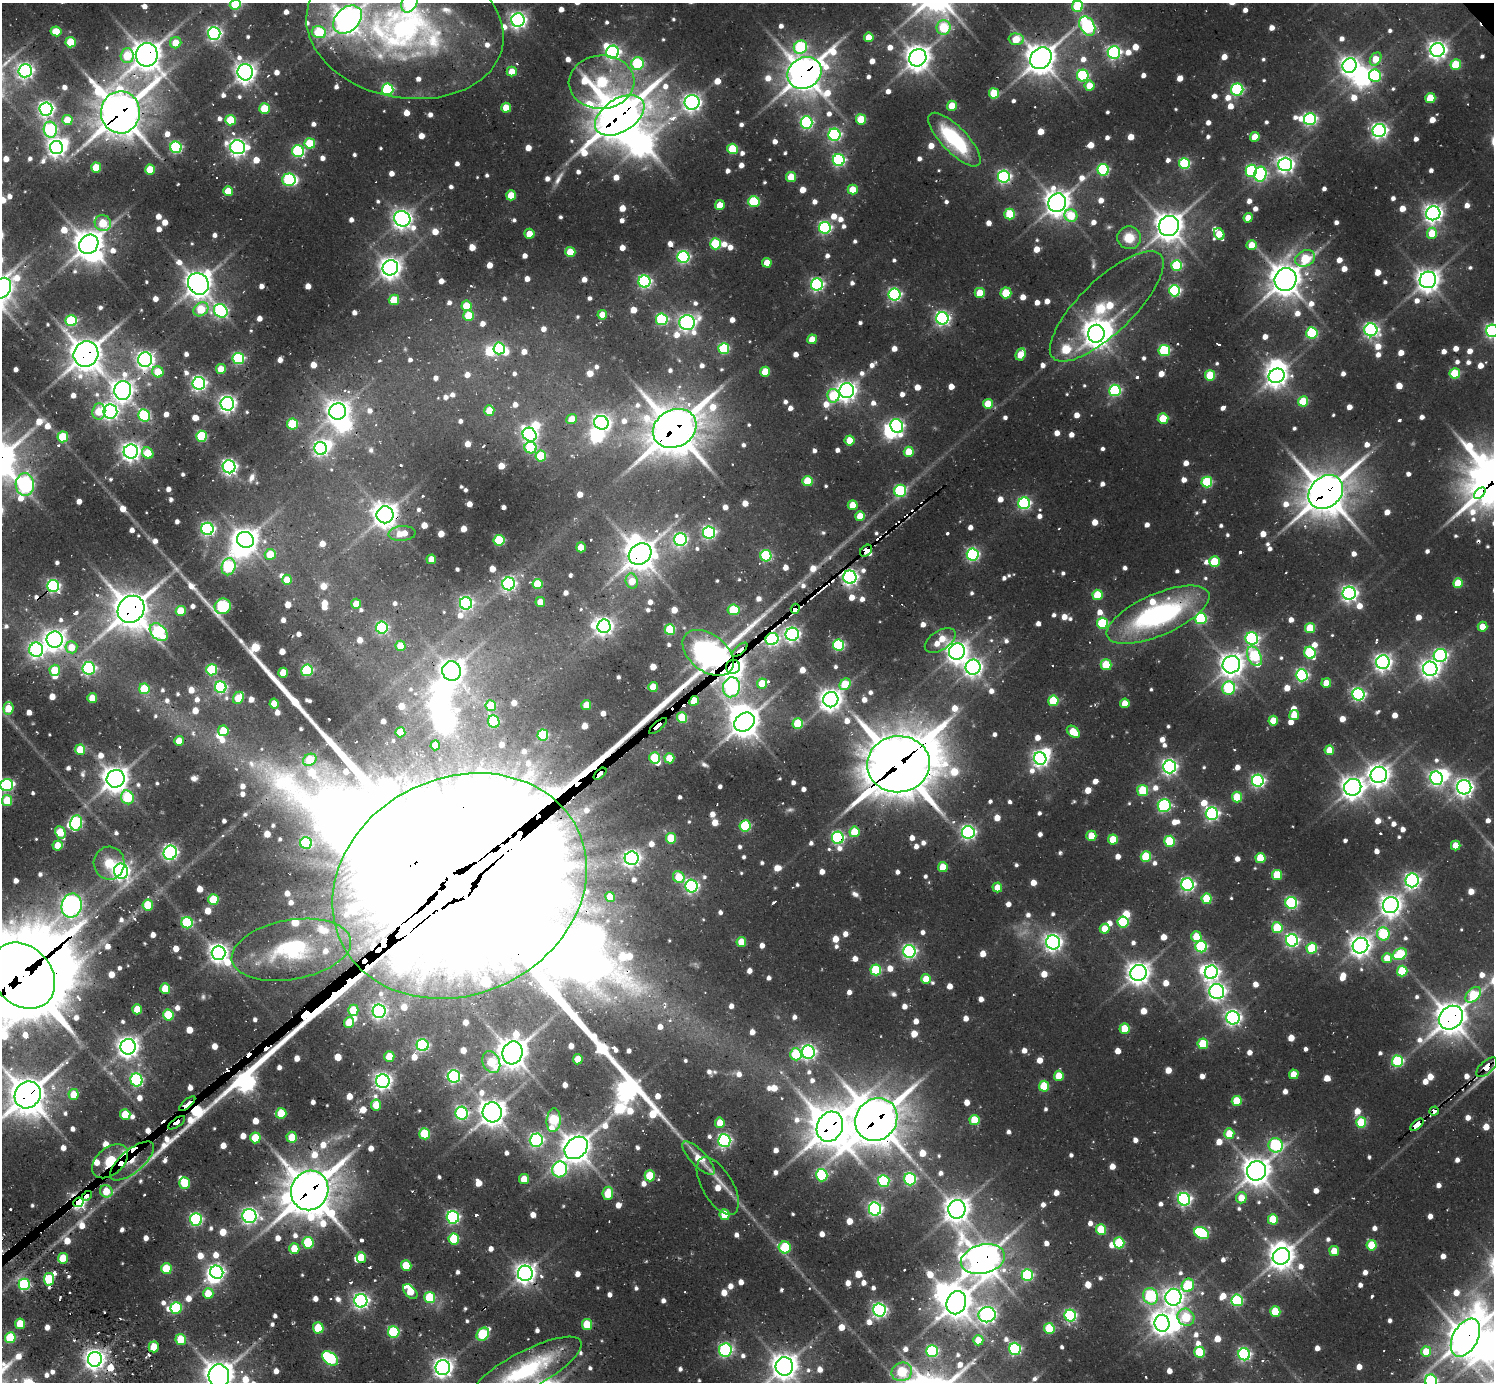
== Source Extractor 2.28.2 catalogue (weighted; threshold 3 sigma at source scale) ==
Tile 7 of 4 x 4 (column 3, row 2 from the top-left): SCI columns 2987-4478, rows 3105-4484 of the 6144 x 6133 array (HDU 1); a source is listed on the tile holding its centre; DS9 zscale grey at full resolution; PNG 1496 x 1384 px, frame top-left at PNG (2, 3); each listed source drawn as its Kron ellipse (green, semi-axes under 4 px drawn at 4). Shown black and unused: <1% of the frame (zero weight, under 2 of 3 exposures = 7% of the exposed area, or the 3 px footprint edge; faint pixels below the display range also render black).
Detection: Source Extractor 2.28.2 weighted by HDU 2 'WHT'; one run over the whole footprint, this tile lists its part. Background 0.135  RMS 0.011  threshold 0.0487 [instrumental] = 3 sigma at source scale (4.5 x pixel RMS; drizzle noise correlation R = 1.50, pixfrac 1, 0.05/0.05 arcsec/px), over >= 5 px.
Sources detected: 1430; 6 too faint to see at this stretch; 37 inside a brighter object's white glare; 34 cosmic-ray / hot-pixel residue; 2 long thin detections or spike segments (spike, bleed or trail) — neither listed nor drawn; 20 inside a brighter listed object's ellipse — not listed separately; of the other 1331, all 500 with FLUX_AUTO >= 21.6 (the completeness limit of this list) listed and drawn (831 fainter detections not listed), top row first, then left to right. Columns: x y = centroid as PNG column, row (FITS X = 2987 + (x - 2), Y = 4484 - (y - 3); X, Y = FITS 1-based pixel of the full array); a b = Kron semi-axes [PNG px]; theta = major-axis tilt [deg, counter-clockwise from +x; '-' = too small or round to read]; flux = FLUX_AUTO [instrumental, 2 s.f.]
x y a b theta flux
409 3 10 7 63 190
235 5 6 5 - 34
1077 6 5 5 - 82
347 20 16 12 44 1400
518 20 7 6 - 490
1087 26 10 7 -60 270
944 27 7 7 - 69
405 28 99 70 -10 460
56 31 5 5 - 32
319 32 7 6 - 94
214 33 6 6 - 350
869 37 5 5 - 28
1016 39 7 6 - 37
71 42 5 5 - 59
176 43 5 5 - 26
800 47 7 6 - 130
1438 50 7 7 - 660
613 52 6 6 - 360
1114 52 6 6 - 280
147 55 12 11 - 1800
127 56 7 6 - 49
918 58 9 8 - 1300
1041 58 12 10 43 1900
1376 59 7 5 56 29
637 64 6 6 - 120
1456 64 5 5 - 57
1350 65 7 7 - 680
25 71 7 6 - 400
512 71 5 5 - 22
245 72 8 7 - 910
804 73 18 15 31 2600
1083 76 6 6 - 140
1375 76 6 6 - 120
602 82 33 26 3 190
1089 86 5 5 - 24
388 89 5 5 - 140
1237 90 6 6 - 160
994 93 5 5 - 56
1430 98 5 5 - 53
692 102 7 7 - 610
952 106 5 5 - 28
506 108 5 5 - 31
46 109 6 6 - 450
265 109 5 5 - 56
120 112 21 19 87 3500
620 115 27 16 33 4200
861 119 5 5 - 52
1310 119 6 6 - 250
67 120 5 5 - 32
231 120 5 5 - 66
807 123 6 6 - 230
50 130 8 6 -76 190
1379 131 6 6 - 490
834 135 6 6 - 250
1255 137 5 5 - 27
954 140 35 13 -46 100
310 143 5 5 - 63
176 147 6 5 - 180
238 147 7 7 - 580
57 148 6 6 - 630
732 149 5 5 - 64
298 151 6 6 - 160
839 160 6 6 - 220
1184 163 5 5 - 120
1285 164 7 7 - 580
96 168 5 5 - 45
150 170 5 5 - 50
1103 170 6 5 - 140
1251 171 6 5 - 130
1260 174 7 6 - 200
791 177 5 5 - 38
1004 177 6 6 - 270
289 180 6 6 - 160
853 190 5 5 - 28
228 191 5 5 - 30
511 195 5 5 - 33
754 201 5 5 - 82
1057 203 9 8 - 1300
720 205 5 5 - 23
1433 213 7 7 - 690
1010 214 5 5 - 67
1071 215 6 6 - 42
1248 218 5 4 - 22
402 219 8 7 - 770
103 223 8 8 - 58
1169 226 10 9 - 1600
825 228 6 6 - 220
1432 233 5 5 - 33
529 234 5 5 - 24
1219 234 6 5 - 28
1129 238 12 11 - 26
89 244 10 9 - 1700
715 244 5 5 - 94
1252 245 5 5 - 26
570 252 5 5 - 40
683 257 6 6 - 230
1305 258 10 8 24 59
767 263 5 4 - 24
1177 265 5 5 - 110
390 268 8 7 - 1100
1285 280 11 11 - 2000
1428 280 8 8 - 1000
644 282 6 6 - 250
198 284 11 10 - 1500
817 285 6 6 - 270
2 288 11 8 56 960
1175 291 5 5 - 180
980 293 5 5 - 31
1006 293 5 5 - 43
894 294 6 6 - 250
394 300 5 5 - 46
466 306 5 5 - 36
1107 306 75 26 44 98
201 309 8 6 39 52
221 311 7 6 - 260
602 315 5 5 - 23
469 316 5 5 - 48
942 318 6 6 - 350
662 319 6 6 - 160
71 321 5 5 - 110
687 323 7 7 - 550
1371 330 6 6 - 360
1492 331 6 6 - 330
1312 333 5 5 - 110
1096 334 9 8 - 1200
812 339 5 4 - 26
499 348 6 5 - 120
724 349 5 5 - 110
1164 350 6 5 - 100
86 354 13 12 - 2300
1021 354 6 5 - 33
238 359 6 5 - 160
145 360 7 7 - 590
221 369 5 5 - 22
158 372 6 5 - 38
765 372 5 5 - 38
1455 373 5 5 - 68
1210 375 5 5 - 60
1277 376 8 7 - 910
199 383 6 6 - 370
123 390 9 8 - 1000
1115 390 6 5 - 180
847 391 7 7 - 780
833 396 7 6 - 79
1303 401 5 5 - 56
227 404 7 6 - 540
988 404 5 5 - 41
99 411 8 6 83 32
338 411 9 8 - 990
489 411 5 5 - 31
110 412 7 7 - 440
144 415 6 5 - 140
572 419 5 5 - 25
1163 419 5 5 - 44
601 423 7 7 - 540
292 424 5 5 - 67
897 426 7 6 - 260
675 428 23 18 29 4100
530 435 7 6 - 350
202 436 5 5 - 96
63 437 5 5 - 67
850 440 5 5 - 33
321 448 6 6 - 360
531 448 6 5 - 100
131 451 7 7 - 730
909 452 5 5 - 38
148 453 6 5 - 41
541 456 5 5 - 63
229 467 6 6 - 400
807 481 5 5 - 51
1207 482 5 5 - 96
25 484 11 9 -87 410
900 491 6 6 - 130
1326 492 19 15 41 3700
1480 493 7 4 43 330
1024 503 6 6 - 210
853 505 5 5 - 27
385 515 8 8 - 1300
860 516 5 5 - 25
207 529 6 6 - 290
709 532 6 6 - 250
402 533 13 7 3 24
245 540 8 8 - 1300
499 540 5 5 - 99
680 540 6 6 - 260
581 547 5 5 - 22
866 551 7 5 45 170
270 554 5 5 - 32
640 554 12 10 37 1800
973 554 6 6 - 240
766 556 5 5 - 130
431 559 5 4 - 22
1214 561 5 5 - 52
229 567 8 7 - 170
850 577 7 6 - 480
287 580 5 5 - 23
632 581 7 6 - 28
1458 583 5 5 - 42
509 584 6 6 - 290
537 584 5 5 - 57
53 586 6 6 - 230
1349 593 6 6 - 490
1097 595 5 5 - 54
540 602 5 4 - 22
466 603 6 6 - 290
356 604 5 5 - 22
223 606 8 7 - 190
131 609 14 12 46 2800
795 609 5 3 - 800
733 610 6 5 - 64
181 611 5 5 - 42
1158 615 55 21 23 240
1201 618 5 5 - 150
1102 623 5 5 - 100
604 626 7 6 - 520
1483 627 5 5 - 23
382 628 6 6 - 160
1310 628 5 5 - 48
670 629 5 5 - 84
159 632 10 7 -43 160
792 634 6 6 - 400
1252 638 6 6 - 210
772 639 6 6 - 270
55 640 8 8 - 900
940 640 17 9 33 35
838 645 5 5 - 150
400 646 5 5 - 25
71 647 6 6 - 22
36 650 7 7 - 410
740 650 9 3 41 130
957 652 8 8 - 970
708 653 29 18 -38 1800
1310 653 6 5 - 110
1254 656 10 6 -63 120
1440 656 6 6 - 260
1383 662 7 6 - 550
1106 665 5 5 - 48
1231 665 9 8 - 1100
733 667 7 7 - 990
973 667 7 7 - 620
89 668 6 6 - 200
1430 669 7 7 - 660
55 670 5 5 - 40
212 670 5 5 - 92
307 670 6 6 - 100
451 671 10 9 - 1200
283 673 5 5 - 30
1302 675 6 6 - 240
762 683 5 5 - 32
1326 683 5 5 - 27
845 684 6 5 - 52
221 687 6 5 - 190
653 687 5 4 - 26
731 687 10 8 76 300
1229 688 7 6 - 130
144 689 5 5 - 50
1358 694 6 6 - 260
92 698 5 5 - 26
238 698 6 5 - 43
831 700 8 7 - 1000
694 701 5 4 - 25
1053 701 5 5 - 71
1125 703 5 4 - 22
274 704 5 4 - 25
586 705 5 5 - 25
491 706 5 5 - 45
8 708 6 5 - 30
1294 715 5 5 - 31
682 718 5 5 - 63
1273 721 5 5 - 31
494 722 6 5 - 100
744 722 11 8 37 1600
798 723 5 5 - 63
658 726 11 3 41 340
223 731 5 5 - 27
400 732 5 5 - 40
1073 732 7 5 -39 36
543 735 5 5 - 98
179 741 5 5 - 23
435 745 5 4 - 22
80 750 5 5 - 40
1329 750 5 5 - 25
654 758 6 5 - 56
669 758 5 5 - 31
1040 758 6 6 - 480
310 760 7 5 33 44
898 764 31 28 5 6100
1169 767 6 6 - 450
600 774 7 3 42 220
1379 775 8 8 - 980
1436 778 7 6 - 350
116 779 9 8 - 1400
1258 781 6 6 - 280
7 785 6 6 - 180
1353 787 9 8 - 1000
1464 787 7 7 - 650
1143 790 5 5 - 59
127 797 7 6 - 69
1237 797 5 5 - 47
7 800 6 5 - 45
1164 806 6 6 - 170
1212 814 6 6 - 310
76 823 8 6 79 150
745 826 5 5 - 110
60 832 6 5 - 45
854 832 5 5 - 44
968 832 6 6 - 340
1091 836 5 5 - 33
671 838 5 5 - 52
838 838 6 6 - 220
1113 839 5 5 - 44
1170 841 5 5 - 76
306 843 6 6 - 150
58 845 5 5 - 24
1456 845 5 4 - 25
170 853 7 6 - 360
1146 857 5 5 - 71
632 858 7 7 - 460
1260 858 5 5 - 51
109 863 16 15 - 27
943 867 5 5 - 33
121 871 8 7 - 570
1277 875 5 5 - 48
679 877 6 5 - 41
1412 880 7 6 - 370
1187 885 6 6 - 320
459 886 131 108 26 200000
691 886 6 6 - 290
997 887 5 5 - 22
610 897 5 5 - 30
1207 899 5 5 - 54
213 900 5 5 - 60
1291 903 6 6 - 190
72 905 12 10 76 840
148 905 5 5 - 40
1391 905 8 7 - 990
1123 922 5 5 - 96
187 923 6 5 - 120
1277 928 5 5 - 69
1105 929 5 5 - 24
1383 934 6 6 - 100
1196 937 5 5 - 36
1292 940 6 6 - 310
741 942 5 5 - 30
1053 942 7 7 - 590
1360 946 8 7 - 980
1201 947 6 6 - 140
1312 948 5 5 - 83
291 950 60 30 10 130
909 951 6 6 - 290
218 953 7 7 - 690
1400 954 7 5 27 94
1387 958 5 5 - 24
876 970 5 5 - 89
1402 971 5 5 - 65
1211 972 7 6 - 410
1138 973 8 8 - 1100
23 976 36 29 -47 13000
926 979 5 5 - 23
165 989 5 5 - 37
1217 992 7 7 - 560
1473 995 9 6 44 58
137 1009 5 5 - 26
353 1010 5 5 - 39
379 1011 6 6 - 400
168 1015 5 5 - 64
1233 1018 7 6 - 420
1451 1018 13 11 42 2000
349 1023 5 5 - 34
1125 1029 5 5 - 43
1203 1044 5 5 - 57
423 1045 6 6 - 180
128 1047 8 7 - 1000
808 1052 6 6 - 380
512 1053 11 10 - 2000
796 1054 6 5 - 74
389 1056 5 5 - 24
578 1059 5 5 - 24
1398 1061 6 5 - 130
491 1062 11 8 -65 48
1487 1067 13 6 41 200
1294 1074 5 5 - 27
454 1076 6 6 - 260
1059 1076 5 5 - 29
137 1080 6 6 - 200
383 1081 7 6 - 560
1044 1086 5 5 - 49
74 1094 5 5 - 24
28 1095 14 12 53 2900
1237 1101 5 5 - 50
187 1104 10 4 41 560
376 1105 5 5 - 26
1434 1111 5 3 - 61
492 1112 10 9 - 1500
281 1113 5 5 - 42
462 1113 6 6 - 200
125 1114 5 5 - 38
876 1119 22 20 50 4000
554 1120 12 7 85 110
974 1120 5 5 - 43
177 1123 10 3 33 140
720 1123 5 5 - 23
1361 1123 5 5 - 75
1417 1125 8 4 42 160
830 1127 15 13 65 2800
425 1134 5 5 - 64
1229 1134 5 5 - 30
292 1137 5 5 - 30
255 1138 5 5 - 46
536 1140 7 6 - 280
724 1141 6 6 - 280
1276 1145 7 7 - 160
576 1148 13 10 41 1900
699 1158 22 8 -46 24
110 1161 21 13 42 1100
132 1161 27 11 40 1000
560 1169 8 7 - 210
1256 1171 10 9 - 1700
822 1175 6 5 - 130
650 1176 5 5 - 56
524 1179 5 5 - 28
910 1179 6 6 - 160
884 1181 6 5 - 150
185 1183 5 5 - 58
718 1186 32 15 -59 31
310 1190 20 18 63 4200
106 1191 6 6 - 27
608 1193 7 5 81 33
87 1196 6 3 45 69
1241 1198 5 5 - 22
1184 1199 6 6 - 310
79 1202 5 4 - 440
875 1209 6 6 - 290
957 1209 9 8 - 1400
725 1215 5 5 - 42
249 1216 7 7 - 450
453 1217 6 6 - 240
196 1219 6 6 - 220
1273 1219 5 5 - 48
1101 1230 5 5 - 58
1202 1233 8 5 -26 150
454 1239 5 5 - 69
308 1243 6 5 - 87
1119 1243 5 5 - 80
1372 1245 5 5 - 53
785 1247 6 6 - 81
294 1249 5 5 - 29
1334 1251 5 5 - 25
1281 1256 9 8 - 1300
361 1257 5 5 - 28
63 1258 5 5 - 37
983 1259 22 14 14 2300
406 1266 5 5 - 37
166 1269 5 5 - 53
217 1272 7 6 - 330
525 1273 7 7 - 890
1027 1275 6 5 - 130
49 1279 6 5 - 69
24 1284 6 5 - 140
1188 1285 7 6 - 81
410 1292 9 5 -48 31
208 1293 5 5 - 27
1151 1296 8 7 - 160
430 1297 6 5 - 69
1173 1297 8 8 - 810
1237 1300 6 5 - 130
361 1301 7 6 - 440
956 1303 12 9 68 2000
176 1308 6 5 - 110
879 1310 6 6 - 370
1275 1312 5 5 - 59
987 1315 8 7 - 550
1070 1315 6 5 - 200
1186 1317 9 8 - 58
1162 1323 8 7 - 930
20 1324 5 5 - 37
587 1325 5 5 - 48
318 1328 5 5 - 47
1049 1328 5 5 - 69
394 1332 6 5 - 110
483 1334 7 5 48 93
10 1338 5 5 - 71
1465 1338 20 12 61 2500
181 1339 5 5 - 44
978 1340 5 5 - 24
154 1347 5 5 - 38
1015 1349 6 6 - 180
725 1350 7 6 - 210
932 1351 6 6 - 160
1199 1352 5 5 - 64
1426 1352 5 5 - 34
1244 1354 6 6 - 240
330 1358 9 6 -36 160
95 1359 7 7 - 890
784 1366 9 9 - 1500
443 1367 7 7 - 790
526 1370 62 19 28 130
902 1372 10 9 - 98
219 1376 12 10 -85 2100
1431 1381 6 5 - 190
Overlapping masked pixels (flux is a lower limit): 51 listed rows (the first 20) at x y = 147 55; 804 73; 120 112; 620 115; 1004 177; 1285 280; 198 284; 221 311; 86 354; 145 360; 675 428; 1326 492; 1480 493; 385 515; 866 551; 640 554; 850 577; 53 586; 131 609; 795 609
Isophote crosses this tile's border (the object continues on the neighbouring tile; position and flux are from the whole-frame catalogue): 17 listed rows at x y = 409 3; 235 5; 1077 6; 347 20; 405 28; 2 288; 1492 331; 7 785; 23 976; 1487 1067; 28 1095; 1465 1338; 784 1366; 526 1370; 902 1372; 219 1376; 1431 1381